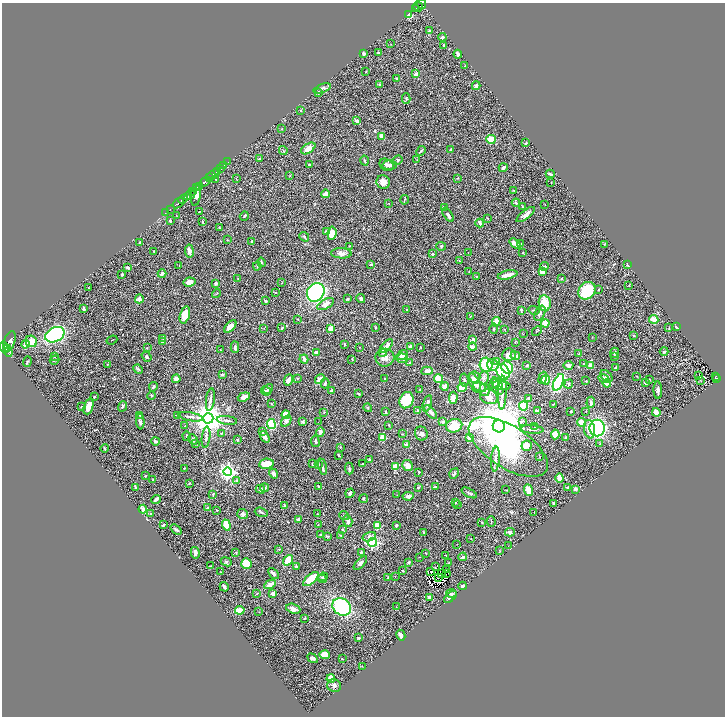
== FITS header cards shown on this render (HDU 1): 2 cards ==
NAXIS1  =                 1445
NAXIS2  =                 1428

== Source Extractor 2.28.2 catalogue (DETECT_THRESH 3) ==
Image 1445 x 1428 px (HDU 1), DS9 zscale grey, zoomed out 1/2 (1 PNG px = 2 x 2 image px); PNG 727 x 718 px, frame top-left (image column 1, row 1427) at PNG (2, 3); each listed source drawn as its Kron ellipse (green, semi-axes under 4 px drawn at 4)
Background 0.471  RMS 0.025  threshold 0.0742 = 3 sigma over >= 5 px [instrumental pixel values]
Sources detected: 489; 46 cannot appear on this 1/2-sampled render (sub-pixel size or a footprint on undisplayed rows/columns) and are neither listed nor drawn; the other 443 listed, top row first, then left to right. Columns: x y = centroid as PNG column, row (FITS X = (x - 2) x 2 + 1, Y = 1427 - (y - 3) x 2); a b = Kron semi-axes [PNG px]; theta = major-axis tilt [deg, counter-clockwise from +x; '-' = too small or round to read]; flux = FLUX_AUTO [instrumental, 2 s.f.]
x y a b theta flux
422 4 5 2 - 3500
418 7 5 2 - 100
415 8 3 2 - 110
408 15 4 3 - 73
429 31 3 2 - 4.6
442 37 4 3 - 6.9
391 44 2 1 - 1.1
444 46 3 3 - 7.3
378 52 3 2 - 3.5
364 54 3 2 - 8
458 54 4 3 - 17
465 66 2 1 - 1.3
366 72 2 2 - 3.2
416 74 4 3 - 22
396 78 3 3 - 6.2
380 85 4 3 - 7.3
476 86 4 3 - 10
322 88 9 4 20 12
319 92 3 2 - 13
406 99 5 3 - 5.9
301 110 3 2 - 4.8
357 121 3 3 - 14
282 129 2 2 - 2.4
381 136 3 2 - 52
491 139 5 4 - 56
526 143 3 2 - 3.2
308 148 8 4 32 34
451 149 2 2 - 3.7
283 151 4 2 - 2.8
421 151 5 2 - 6
259 159 3 3 - 5.1
417 159 2 2 - 1.2
398 160 5 3 - 6.7
365 161 5 2 - 3.6
228 162 2 1 - 6.3
224 165 2 1 - 10
309 165 4 3 - 5.9
386 165 7 5 -28 14
390 165 7 5 -1 13
221 168 2 2 - 45
503 168 4 3 - 8.5
217 171 3 2 - 110
550 174 4 2 - 6.6
213 175 7 2 38 370
290 176 3 2 - 1.8
209 177 3 1 - 160
457 178 3 3 - 2.9
215 179 3 2 - 2.6
236 179 2 2 - 1.6
205 182 6 2 35 800
383 182 7 6 - 28
551 182 2 1 - 1.5
200 186 4 3 - 440
196 188 4 1 - 150
193 191 3 2 - 220
514 191 2 1 - 2.1
325 194 4 3 - 29
190 195 6 4 32 320
196 195 11 5 84 100
183 199 6 2 44 490
404 200 5 2 - 3
178 203 6 2 38 570
388 203 2 2 - 1.5
516 203 4 3 - 5.1
545 204 2 1 - 1.5
522 206 3 2 - 2.5
444 208 3 3 - 4.1
170 209 2 1 - 26
199 212 2 1 - 2.3
166 213 2 1 - 9.9
526 214 11 4 37 24
176 215 3 1 - 1.8
448 215 8 3 -57 12
244 216 5 2 - 4
488 218 3 2 - 2.3
170 221 3 3 - 5.2
203 221 3 2 - 2.7
480 223 4 3 - 13
219 227 3 2 - 3
326 232 4 3 - 14
332 233 7 4 83 64
304 237 5 3 - 7.8
227 240 2 2 - 2.3
252 241 3 3 - 5.2
140 242 2 2 - 20
515 243 6 3 -39 33
521 244 4 3 - 3.7
604 244 3 3 - 2.8
349 246 2 2 - 2.6
441 246 5 3 - 5.4
154 251 2 2 - 3.3
189 251 6 3 -83 24
468 252 2 1 - 1.3
341 253 10 5 -3 23
523 253 2 2 - 2.7
433 254 2 2 - 21
459 261 3 2 - 2.8
261 262 5 3 - 5.1
371 264 3 3 - 3.8
179 265 3 1 - 1.7
628 265 4 2 - 4.7
257 266 4 2 - 4.8
545 266 4 3 - 5.2
128 267 4 3 - 10
469 272 3 2 - 2.3
542 272 3 3 - 30
122 274 3 3 - 4.8
162 274 4 3 - 24
508 275 10 3 12 42
476 276 3 2 - 2.5
238 278 2 2 - 1.9
561 279 3 3 - 3.4
189 282 6 4 10 40
215 283 3 3 - 15
282 283 2 2 - 2
629 285 2 2 - 1.9
88 287 2 2 - 1.6
598 289 3 2 - 2.9
587 291 9 8 - 210
316 292 10 8 52 510
276 293 3 2 - 2.9
216 294 5 2 - 2.9
139 299 4 4 - 20
347 299 3 2 - 5.5
361 299 4 3 - 11
266 301 2 2 - 7.2
545 303 8 6 -81 78
326 304 9 4 29 23
84 309 3 2 - 12
407 310 3 2 - 2.5
521 310 4 2 - 5.8
534 310 5 3 - 6.2
540 313 8 5 64 13
185 315 9 5 73 64
470 316 3 2 - 2
298 319 3 2 - 2.6
654 319 4 3 - 60
496 322 5 3 - 67
545 323 4 4 - 60
230 326 8 4 47 38
375 327 3 2 - 2.9
677 327 3 2 - 11
264 328 2 1 - 1.5
282 328 3 2 - 4.8
669 328 3 2 - 2.4
331 329 4 3 - 31
494 329 5 3 - 6.9
505 329 2 1 - 1.3
537 331 5 2 - 4.3
523 334 2 2 - 2
55 335 10 7 26 540
633 335 4 3 - 3.2
592 337 2 2 - 1.7
163 338 3 3 - 4
473 339 4 3 - 12
112 340 5 1 - 2.3
10 341 10 5 71 2100
31 341 6 5 - 41
162 341 3 3 - 10
515 342 3 2 - 2.4
25 344 4 3 - 40
344 345 2 2 - 4.8
386 346 9 3 48 27
4 347 6 3 -60 990
235 347 6 3 -88 9.9
359 347 2 2 - 1.9
411 347 4 3 - 26
420 347 2 2 - 2.6
472 347 4 3 - 18
7 348 4 2 - 500
147 348 3 2 - 2.4
220 349 2 1 - 1.6
664 351 4 3 - 5.9
8 352 5 4 - 230
316 352 4 3 - 10
382 353 4 4 - 6.1
614 353 5 4 - 11
578 354 4 3 - 3.6
402 355 6 4 35 28
509 355 7 6 - 23
515 356 5 3 - 16
615 356 3 2 - 5
54 357 3 3 - 6.5
147 357 5 4 - 8.7
385 358 9 9 - 30
402 358 5 4 - 13
304 359 4 3 - 17
352 359 3 2 - 2.3
54 360 5 2 - 4.3
497 361 4 4 - 9.6
27 362 5 3 - 5.8
410 363 3 2 - 5.3
107 364 3 2 - 2
583 364 2 2 - 2.6
486 365 7 6 - 180
493 365 6 5 - 26
527 365 3 3 - 4.6
568 365 5 4 - 13
591 366 3 3 - 56
615 367 3 2 - 4.1
507 368 6 5 - 110
138 369 5 3 - 6.1
427 371 6 4 4 22
503 372 8 6 -65 190
222 374 3 3 - 9.1
699 375 2 2 - 10
606 376 7 5 -47 13
636 376 3 2 - 2.2
716 376 2 1 - 5.6
297 378 3 2 - 1.9
475 378 6 5 - 19
484 378 7 5 82 16
543 378 6 3 71 33
603 378 5 4 - 22
176 379 4 4 - 19
320 379 5 3 - 39
385 379 2 2 - 2.2
439 379 5 3 - 75
650 379 2 2 - 2.6
717 379 4 2 - 73
289 380 6 3 69 27
464 380 6 3 -82 6.7
546 380 5 4 - 45
700 380 2 1 - 1.4
586 381 2 2 - 2.7
558 382 9 4 65 620
645 382 4 3 - 17
325 383 5 3 - 10
475 383 10 5 -67 31
607 383 4 4 - 61
494 384 6 4 36 11
497 384 7 4 -50 14
569 384 4 3 - 7.6
501 385 9 4 -8 23
445 386 4 4 - 21
153 387 5 4 - 7
480 387 7 4 -28 12
462 388 4 3 - 77
268 389 5 4 - 9.1
420 389 2 1 - 2.5
484 390 6 5 - 24
499 390 4 4 - 7.5
658 390 9 3 -87 14
266 391 5 4 - 6.2
331 391 3 3 - 6.6
502 393 17 3 88 21
358 394 3 3 - 4.1
151 396 4 3 - 4.3
94 397 2 2 - 11
244 397 6 4 19 30
489 397 9 7 -20 35
453 398 6 4 85 30
528 398 3 2 - 5.2
210 400 11 3 83 13
406 400 8 7 - 130
591 402 5 4 - 11
427 403 8 3 73 9.1
271 404 3 2 - 3
553 404 4 2 - 2.8
88 406 8 4 71 56
122 406 5 3 - 8.2
523 406 4 3 - 210
81 407 3 2 - 2.7
368 408 4 3 - 4.3
418 411 4 3 - 7.9
537 411 4 2 - 13
571 411 3 2 - 4.6
586 411 2 1 - 2.1
324 412 3 2 - 2.6
386 412 4 2 - 5.6
431 412 8 3 -50 24
656 412 4 4 - 30
140 415 2 2 - 2.9
178 415 4 2 - 3.2
286 415 4 4 - 79
190 417 13 3 -11 13
208 418 5 5 - 9900
227 420 10 3 -8 11
286 421 6 4 56 15
140 422 7 4 -87 13
303 422 4 3 - 10
318 422 2 1 - 3.1
443 422 3 3 - 9.5
522 422 3 2 - 3.7
581 422 4 4 - 50
271 424 5 4 - 230
389 425 3 2 - 2.9
185 426 3 3 - 4.4
454 426 8 6 15 93
499 426 6 6 - 36000
535 427 3 2 - 2.5
597 428 8 7 - 510
532 429 11 3 -5 12
589 429 9 5 -82 46
263 432 4 3 - 9.2
320 432 5 3 - 14
221 433 3 2 - 2.7
402 434 3 2 - 3.4
421 434 7 6 - 16
555 434 5 4 - 48
187 436 5 3 - 5
206 437 11 3 83 12
265 437 6 3 -54 24
383 437 3 3 - 64
469 438 3 3 - 51
566 438 3 2 - 3.5
238 439 2 2 - 19
193 440 6 3 -65 7.1
156 441 4 3 - 8.8
315 441 6 3 -83 6.6
196 444 3 3 - 2.6
600 444 3 3 - 3.9
406 445 4 3 - 26
527 446 5 5 - 39
340 447 3 3 - 3.1
508 447 45 21 -32 1000
104 448 4 3 - 3.7
339 455 3 2 - 5.5
540 457 3 1 - 2.1
495 459 12 4 85 20
369 460 3 3 - 9.8
266 464 7 5 9 83
312 464 2 2 - 3
319 464 3 2 - 1.8
362 464 2 1 - 2.2
407 466 5 5 - 30
322 467 8 3 -79 9.8
396 467 4 3 - 61
185 468 2 2 - 3.5
349 469 6 2 -88 6
228 472 4 4 - 1800
419 472 2 2 - 11
274 473 5 4 - 18
454 473 5 3 - 7.6
146 476 3 2 - 4.6
559 478 4 3 - 48
153 479 3 2 - 5.2
237 481 4 3 - 6.4
190 483 3 2 - 3.8
318 486 2 2 - 4.4
418 487 3 2 - 3
435 487 4 3 - 6.2
567 487 4 3 - 4.9
136 488 3 3 - 7.6
264 488 4 3 - 5.7
260 489 5 4 - 19
575 489 2 2 - 16
506 490 3 2 - 1.6
528 490 6 3 -70 89
350 493 5 3 - 10
469 493 8 2 -27 6.6
213 494 3 3 - 5.5
396 495 4 2 - 1.8
408 496 6 3 7 15
156 499 5 2 - 11
363 499 4 4 - 6.4
455 503 2 2 - 7
554 503 3 2 - 9
458 505 3 2 - 2
285 506 4 3 - 9.5
207 508 3 2 - 2.7
143 509 4 3 - 23
217 510 3 2 - 2.5
261 512 7 2 -18 6.3
534 512 2 1 - 1.2
151 514 3 2 - 5
242 514 5 5 - 12
317 514 2 1 - 2.2
344 516 5 3 - 6.4
298 519 3 3 - 8.3
348 521 6 4 -74 16
491 521 5 1 - 2.8
482 522 3 3 - 3.8
163 525 3 2 - 7.3
226 525 5 3 - 93
318 525 3 2 - 2.4
396 525 3 3 - 5.6
377 526 4 3 - 87
176 530 6 3 -40 12
342 530 3 3 - 3.6
424 532 3 2 - 2.7
510 532 5 3 - 10
320 535 3 3 - 3.4
341 535 3 2 - 4.5
328 536 4 3 - 5.2
369 537 7 4 17 23
471 539 2 1 - 1.4
372 542 5 4 - 570
457 544 2 1 - 1.2
508 546 2 1 - 1.1
279 549 2 2 - 5.9
499 550 3 2 - 2
236 552 3 2 - 2.1
361 552 3 2 - 6.6
195 553 6 4 -78 18
426 553 2 1 - 1.6
445 555 2 2 - 1.7
420 557 3 2 - 2.7
463 557 4 2 - 10
288 560 6 3 52 130
226 562 5 4 - 7.5
409 562 3 3 - 6.5
360 563 8 4 47 13
448 563 3 2 - 2.3
246 564 5 5 - 110
210 566 2 1 - 2.3
296 566 4 3 - 7.8
436 566 4 1 - 1.9
447 569 3 1 - 9.2
403 571 3 2 - 3
431 571 2 1 - 1.1
221 572 2 2 - 1.6
273 573 6 3 -49 12
447 573 2 1 - 0.7
441 574 3 1 - 3.1
395 576 2 2 - 1.6
323 577 4 4 - 6.9
438 577 2 1 - 2.5
388 578 4 2 - 3.9
311 579 9 4 41 140
322 579 4 3 - 4.7
270 584 6 4 27 27
463 586 4 3 - 8.8
224 587 5 2 - 12
273 593 3 3 - 24
451 593 5 3 - 5.5
257 594 2 2 - 2
450 597 7 3 41 12
430 598 4 3 - 20
342 607 10 8 -37 450
396 607 3 2 - 2.1
293 609 7 5 -20 20
240 610 5 3 - 64
259 612 2 2 - 1.6
304 618 3 2 - 4.1
401 635 6 3 -62 19
358 638 3 2 - 4.9
324 655 5 4 - 47
312 658 6 3 -32 12
342 658 2 1 - 2.5
362 666 2 1 - 1.4
331 679 4 4 - 57
334 686 7 6 - 15
At the frame edge (FLAGS 8, measured only in part): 1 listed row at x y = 422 4
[46 sub-pixel or undisplayed-footprint detections neither listed nor drawn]